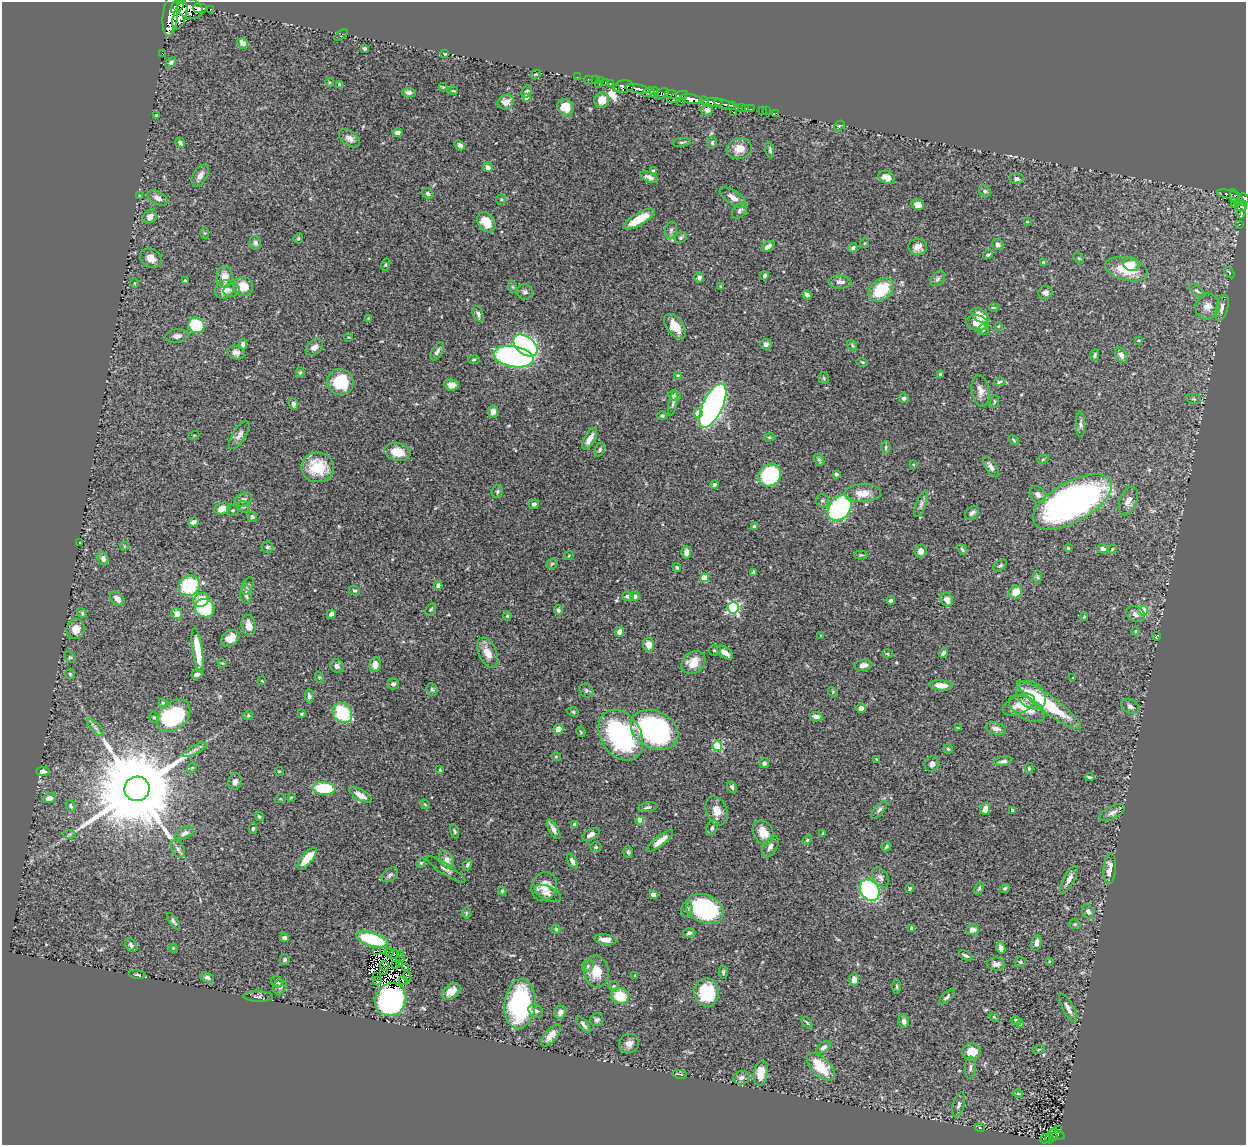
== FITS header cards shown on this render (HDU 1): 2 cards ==
NAXIS1  =                 1244
NAXIS2  =                 1143

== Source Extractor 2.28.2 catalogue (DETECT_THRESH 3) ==
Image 1244 x 1143 px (HDU 1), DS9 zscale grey, 1 PNG px = 1 image px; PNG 1248 x 1147 px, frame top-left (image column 1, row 1143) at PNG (2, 2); each listed source drawn as its Kron ellipse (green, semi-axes under 4 px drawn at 4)
Background 0.86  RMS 0.028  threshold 0.0832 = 3 sigma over >= 5 px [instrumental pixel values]
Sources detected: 447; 3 with non-positive FLUX_AUTO (blend fragments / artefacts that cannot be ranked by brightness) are neither listed nor drawn; the other 444 listed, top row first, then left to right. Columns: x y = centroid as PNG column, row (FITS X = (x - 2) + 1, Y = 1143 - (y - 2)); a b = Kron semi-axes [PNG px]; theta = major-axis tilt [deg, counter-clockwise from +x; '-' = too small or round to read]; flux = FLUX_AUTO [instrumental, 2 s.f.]
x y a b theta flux
177 6 8 5 48 440
200 8 7 5 1 610
190 9 13 9 -20 2000
210 9 3 3 - 69
170 16 20 7 84 2100
180 16 14 6 72 830
341 35 8 3 37 2
243 43 6 5 - 13
365 48 4 3 - 3
162 53 3 2 - 1.4
445 54 3 3 - 1.8
171 62 6 4 43 4.1
536 74 6 3 30 1.7
577 77 3 2 - 4.4
588 79 2 2 - 6
595 80 2 2 - 5.7
601 81 2 2 - 5.1
329 82 4 3 - 1.9
605 82 3 2 - 4.3
610 83 3 2 - 13
599 84 2 2 - 9.7
340 85 4 3 - 6.9
443 87 4 4 - 1.8
624 87 10 6 7 770
616 88 3 2 - 52
638 89 12 3 -10 640
453 91 5 2 - 1.6
527 91 6 4 62 3.1
409 92 7 4 -6 5.8
649 92 6 4 24 270
654 92 5 3 - 220
662 93 7 4 27 290
671 94 6 3 -9 180
526 97 4 4 - 10
677 97 11 4 25 370
691 99 11 5 -11 1600
602 100 8 7 - 18
704 101 5 3 - 190
506 102 8 7 - 14
681 102 3 2 - 41
713 103 9 4 -1 590
725 104 11 3 -16 130
732 105 3 3 - 130
565 107 9 8 - 27
742 107 3 3 - 21
746 108 3 2 - 1.7
751 109 2 2 - 5.8
707 110 6 6 - 8.7
763 111 2 2 - 1.6
766 111 2 2 - 3.3
734 112 2 2 - 1.4
776 113 2 2 - 15
157 115 4 2 - 2
839 126 6 4 42 2.3
398 133 5 4 - 8
349 138 12 7 -35 11
682 142 9 3 8 2.9
180 143 5 4 - 4.5
712 143 6 4 78 2.9
460 145 6 4 -44 6.8
739 149 12 10 13 20
770 150 8 4 -79 3.4
488 167 5 5 - 7.9
653 171 4 4 - 2.6
200 175 12 7 59 11
649 177 9 5 -24 7.8
887 178 9 6 -28 13
1017 179 7 5 -4 5.3
985 191 6 5 - 3.9
428 194 6 4 -33 4.6
1229 194 12 3 -11 88
139 195 2 2 - 1.5
1234 196 7 3 -78 95
733 197 15 7 -33 15
157 198 11 6 -27 11
1244 198 5 4 - 120
501 199 6 4 71 2.7
1240 202 4 3 - 74
1234 204 4 3 - 16
918 205 6 5 - 10
1241 206 6 5 - 82
1242 210 8 3 88 33
739 211 9 6 48 6.2
150 217 8 6 42 8.9
639 219 18 6 30 42
486 222 11 8 -55 32
1027 222 4 3 - 2
1240 224 3 2 - 2.4
671 230 8 6 75 4.9
205 233 5 4 - 1.9
298 238 5 4 - 2
681 238 6 5 - 3.3
255 243 7 5 -76 5.5
865 243 5 3 - 1.6
998 245 6 5 - 7
768 246 7 4 35 8.8
918 247 9 8 - 14
853 248 5 4 - 4.2
988 255 5 3 - 2.7
151 258 11 9 -30 13
1079 258 6 4 -60 2.7
1043 262 4 3 - 2.8
1131 264 8 6 -17 13
385 265 6 3 71 1.7
1127 269 22 11 -14 54
1229 273 6 3 -55 1.8
764 276 4 3 - 3.9
225 277 11 8 90 20
699 277 5 5 - 5.6
938 279 8 6 51 4.8
185 281 3 3 - 2.6
840 282 11 6 -3 9
135 283 4 3 - 1.5
243 286 10 9 - 23
720 286 2 2 - 1.4
513 287 6 4 -71 2.5
224 289 10 8 39 17
232 290 8 6 16 6.7
881 290 14 10 40 75
1197 291 10 4 -33 4.2
525 292 8 7 - 5.5
1045 293 7 6 - 5.5
807 295 5 3 - 7.9
1207 306 13 12 - 14
993 308 5 2 - 1.8
1222 308 13 6 75 10
478 314 8 5 -66 5.3
980 316 10 6 -37 23
368 318 3 3 - 1.2
977 323 11 7 -10 22
196 325 8 7 - 85
675 326 14 8 -53 29
998 326 4 3 - 1.8
983 329 5 5 - 3
177 336 12 6 6 8.5
348 337 4 2 - 1.3
1139 340 3 2 - 1.4
243 344 5 4 - 6.5
766 344 5 5 - 7
525 345 14 8 -38 470
852 345 6 4 -51 2.5
314 347 10 7 40 10
437 351 10 5 60 6.5
236 352 9 6 -16 7.7
1095 355 6 4 68 4.4
1121 355 8 5 -64 6.9
514 357 20 10 -10 570
474 360 6 3 9 2.1
862 362 6 3 -17 1.8
300 373 5 4 - 2.7
940 374 4 3 - 2.7
678 375 3 3 - 1.7
824 378 6 5 - 2.6
340 382 13 12 - 78
999 382 5 4 - 3
451 385 7 5 -11 11
981 391 16 8 -80 15
674 396 6 5 - 4.9
904 398 5 5 - 5.1
1194 399 7 5 -11 3
995 401 6 4 84 2.7
673 403 13 4 78 5.3
293 404 6 4 -67 6.2
713 406 24 10 65 1000
493 412 6 5 - 12
698 413 5 4 - 22
662 416 5 4 - 2.9
1081 424 13 4 -90 4.9
194 435 5 3 - 1.6
239 435 16 6 58 9.9
769 437 5 4 - 2.2
590 439 12 5 60 16
1014 440 5 3 - 2
886 447 6 4 89 3.1
600 449 7 5 60 3.6
397 452 13 8 -12 38
1043 459 6 3 19 2.2
819 460 6 4 -61 3.5
913 464 4 2 - 1.4
318 467 16 15 - 60
991 467 11 5 -57 8.2
836 474 4 3 - 6.6
770 475 12 10 46 160
714 484 4 4 - 4.5
497 491 6 5 - 3.2
863 493 18 9 3 25
1038 494 9 7 -49 7
243 500 9 6 26 6.4
822 500 7 6 - 4.2
1128 501 15 8 69 15
1072 502 44 20 29 710
534 504 5 4 - 4.7
921 504 14 5 70 6.4
243 507 7 5 -16 3.7
840 508 14 10 51 270
222 509 8 5 17 16
233 510 6 5 - 3.2
972 513 8 5 42 5.6
252 517 5 4 - 4.2
193 522 5 4 - 6.9
754 527 4 4 - 11
80 543 3 2 - 0.93
124 546 4 3 - 1.6
267 547 6 5 - 4.1
1068 548 4 4 - 2.6
962 549 6 4 -52 3.5
1103 549 5 4 - 6
1112 549 5 4 - 2.2
921 551 6 5 - 9.9
686 552 6 5 - 10
569 555 5 3 - 1.7
861 555 6 4 0 2.5
103 559 7 5 -70 7.9
552 564 6 4 40 2.7
1000 565 7 4 36 3.7
677 567 4 4 - 3.5
753 572 4 3 - 3.3
1038 577 6 4 -88 2.9
704 578 4 4 - 51
438 585 4 4 - 7.9
189 586 11 10 - 120
248 586 9 5 65 4.2
354 591 6 4 -30 2.9
1016 592 6 6 - 26
246 594 9 5 -89 8.6
628 596 6 4 -3 5.2
635 596 5 4 - 5.6
117 599 8 5 -42 13
201 600 8 6 35 40
891 600 4 3 - 4.2
947 600 7 6 - 14
205 608 10 9 - 170
733 608 6 5 - 270
431 609 7 4 58 3.1
558 610 5 4 - 4.2
1143 611 5 4 - 75
82 613 5 4 - 2.4
177 614 5 5 - 17
331 614 4 4 - 8.4
1135 614 10 7 -26 9.4
507 616 4 4 - 2
1084 617 4 3 - 2
249 626 10 7 -81 14
76 629 10 9 - 20
1135 631 4 3 - 1.6
619 632 5 4 - 10
821 636 3 2 - 1.5
1157 636 4 3 - 2.4
230 638 10 7 34 16
649 645 7 5 -84 15
198 650 22 5 -82 46
715 650 6 5 - 3.3
488 653 16 8 -65 22
725 653 9 5 -39 13
943 653 5 3 - 4
887 654 5 3 - 2.2
70 657 6 5 - 2.8
222 663 4 3 - 1.7
693 663 13 10 40 30
375 664 8 6 78 12
863 665 9 5 7 9.2
337 666 7 6 - 5.9
70 674 5 5 - 2.7
197 674 6 4 15 5.8
319 677 6 3 -72 2
1072 678 3 2 - 1.1
262 681 4 3 - 1.4
393 684 6 5 - 5.5
941 685 11 5 -5 18
432 690 6 5 - 3.7
586 690 7 6 - 4.3
833 692 5 4 - 1.9
1031 695 16 12 -40 52
309 696 6 4 -85 5.7
163 703 4 4 - 2.2
1019 705 17 9 26 20
1049 705 39 8 -36 100
1130 706 9 6 -31 7.2
861 708 5 4 - 9.9
1027 709 20 10 -31 36
573 712 6 4 -24 2.6
342 713 11 9 -46 99
301 714 4 3 - 2.1
174 715 19 13 42 200
248 715 5 4 - 2.3
154 717 6 4 -74 2.7
816 717 6 4 -8 10
96 728 11 5 -45 5.9
958 728 3 2 - 1.7
996 728 10 6 -16 10
558 729 5 5 - 13
655 730 25 18 -27 340
581 732 5 3 - 2
621 735 27 20 -57 280
717 746 5 4 - 100
948 749 5 4 - 3
195 750 13 4 28 7.2
556 757 5 4 - 2
876 759 4 3 - 1.5
1003 761 9 4 11 6.1
764 763 5 4 - 4.7
932 764 8 7 - 8.7
192 768 5 4 - 2.3
1029 768 5 4 - 2.3
440 770 4 3 - 1.8
43 771 7 4 1 8.4
279 771 4 4 - 1.8
1090 777 5 3 - 2.8
235 782 8 6 76 6.6
732 787 6 4 -56 4.9
324 788 11 6 -6 110
137 789 13 12 - 42000
360 795 12 5 -30 15
291 797 4 3 - 1.5
49 798 7 5 14 9.7
280 799 5 3 - 2
425 804 5 4 - 2.3
70 806 6 4 -67 3
648 807 9 4 9 4.1
985 809 6 5 - 12
879 810 11 4 48 5.1
1012 810 3 3 - 4.5
717 811 15 10 -69 21
1112 813 14 6 27 8.9
259 816 5 4 - 3.1
640 820 4 4 - 39
575 824 4 4 - 4.6
253 828 5 4 - 2.7
712 828 8 5 67 4.6
554 829 11 4 -60 8.3
454 831 7 4 -72 3
763 832 13 10 -60 26
185 833 10 6 26 6.8
69 834 6 4 2 2.4
823 834 3 3 - 2.7
591 835 9 5 28 9.5
807 840 6 3 46 2.1
660 841 16 5 39 17
596 847 5 5 - 3.6
770 847 12 6 58 8.3
886 847 5 3 - 2.5
178 849 9 6 -63 5.6
628 852 6 5 - 3.2
307 859 13 5 49 34
447 860 9 7 -63 14
572 861 8 4 -62 6.9
421 863 5 4 - 2.1
467 865 6 4 59 3.6
446 869 23 5 -33 8.3
1110 869 15 6 85 18
390 875 9 6 38 4.9
880 877 11 7 -58 7.5
1069 879 15 5 60 12
544 886 15 12 64 26
910 888 4 4 - 2.7
979 888 6 4 60 3.2
1005 888 5 4 - 2.7
870 890 11 9 -54 240
502 891 4 4 - 2.2
548 894 14 7 -25 8.8
653 895 4 4 - 16
687 909 7 5 73 5.3
705 909 20 14 -23 220
1088 911 7 5 -64 6.8
466 913 6 4 89 2.4
173 921 9 4 -55 4.2
1075 924 6 4 -21 2.7
912 928 4 4 - 7.8
556 929 4 4 - 3.2
972 930 6 5 - 12
689 933 6 4 1 4.8
284 938 4 4 - 6.3
372 939 17 6 -17 110
605 940 11 5 -9 13
1036 943 8 5 76 9.9
131 945 7 5 -56 4.4
173 948 4 4 - 1.8
1001 948 6 4 -80 11
376 951 3 2 - 2.1
383 951 2 2 - 3.8
389 952 4 2 - 2.3
394 954 6 2 23 1.7
400 955 3 2 - 1.7
965 955 7 3 -26 3.9
401 959 3 2 - 2.4
285 960 5 5 - 4.1
1049 961 4 3 - 1.4
1020 962 5 4 - 2.7
400 964 2 2 - 1.8
996 964 9 6 0 8.4
396 965 3 2 - 4
384 966 5 3 - 1.3
588 966 6 5 - 4.3
405 967 4 2 - 3.9
384 971 3 2 - 2.5
596 971 16 12 -82 35
723 972 7 4 -85 2.7
137 975 8 3 -8 2.4
635 975 4 3 - 2.3
377 976 3 2 - 1.9
407 976 5 2 - 6.5
207 977 7 4 -24 3.9
854 980 6 5 - 14
377 981 4 3 - 1.6
403 981 4 2 - 2.9
277 982 6 5 - 4.9
613 986 5 5 - 2.8
897 986 7 3 -90 2.6
280 987 8 6 52 6
451 991 10 6 37 18
707 993 14 12 -87 72
620 996 9 8 - 46
258 997 15 5 -1 5.2
947 997 10 4 43 4.4
391 1000 17 15 61 570
520 1004 25 15 84 240
1068 1008 16 5 -62 11
536 1011 8 6 -32 6.1
560 1012 6 6 - 11
994 1017 5 3 - 1.9
597 1020 6 6 - 5.4
1016 1020 5 4 - 3.7
904 1021 7 5 -79 6.8
807 1023 7 3 -47 2.5
1021 1024 4 4 - 5.3
583 1025 10 4 -51 5.6
551 1035 13 6 50 14
629 1044 10 9 - 12
823 1047 8 5 38 7.2
1039 1049 6 3 19 2.1
971 1052 9 8 - 30
821 1067 17 9 -44 58
970 1068 11 5 86 5.7
761 1073 12 7 81 29
680 1074 7 2 -10 2
741 1078 8 7 - 8.3
1018 1093 5 3 - 1.9
959 1105 13 5 74 6.2
980 1128 5 3 - 1.8
1058 1129 3 2 - 17
1057 1134 8 4 -20 39
1053 1137 4 3 - 27
1049 1138 5 3 - 17
1045 1139 5 3 - 14
At the frame edge (FLAGS 8, measured only in part): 1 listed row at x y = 1244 198
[3 non-positive-flux detections neither listed nor drawn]